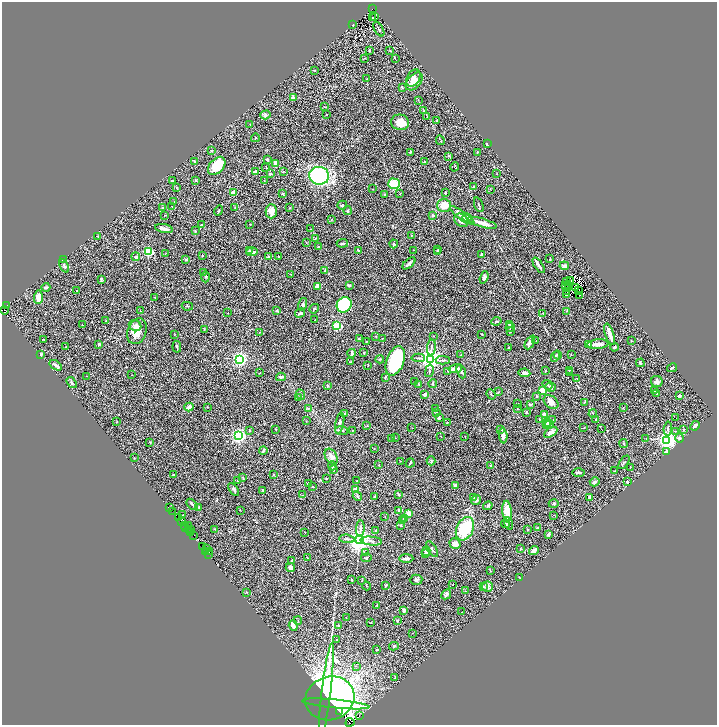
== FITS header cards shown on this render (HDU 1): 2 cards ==
NAXIS1  =                 1430
NAXIS2  =                 1445

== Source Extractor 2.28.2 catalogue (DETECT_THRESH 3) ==
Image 1430 x 1445 px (HDU 1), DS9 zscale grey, zoomed out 1/2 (1 PNG px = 2 x 2 image px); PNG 719 x 727 px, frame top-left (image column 2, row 1445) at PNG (2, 2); each listed source drawn as its Kron ellipse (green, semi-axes under 4 px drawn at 4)
Background 0.394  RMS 0.017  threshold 0.0504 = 3 sigma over >= 5 px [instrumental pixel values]
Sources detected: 460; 60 cannot appear on this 1/2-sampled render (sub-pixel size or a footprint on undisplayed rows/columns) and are neither listed nor drawn; the other 400 listed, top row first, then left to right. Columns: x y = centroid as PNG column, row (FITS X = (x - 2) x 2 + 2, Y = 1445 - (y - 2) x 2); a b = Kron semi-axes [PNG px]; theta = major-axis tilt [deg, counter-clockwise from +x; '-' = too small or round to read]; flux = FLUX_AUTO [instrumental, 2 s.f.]
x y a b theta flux
372 9 2 1 - 2.7
374 17 2 1 - 2.6
372 18 3 1 - 2
353 25 2 1 - 1.9
379 29 8 2 -58 3.1
370 50 3 2 - 2.4
390 50 2 2 - 1.7
365 58 3 2 - 1.7
395 59 4 2 - 1.7
315 70 3 2 - 1.8
413 78 9 6 59 19
367 79 3 2 - 1.5
414 81 10 6 48 24
402 88 2 2 - 5.3
293 98 2 2 - 11
418 101 2 1 - 1
324 107 2 2 - 1.2
423 111 3 2 - 1.2
265 115 5 4 - 5.1
326 115 2 1 - 1.4
427 117 2 2 - 1.1
436 121 3 2 - 2.8
400 122 9 7 -11 44
250 125 3 2 - 1.2
255 138 4 2 - 2.6
440 140 5 2 - 2.2
487 144 2 2 - 9.2
211 150 2 2 - 3.7
410 152 3 2 - 3.4
477 152 2 2 - 2.6
449 156 4 2 - 3.2
267 159 3 2 - 4.5
195 161 3 2 - 5.1
425 161 4 3 - 3
275 164 4 3 - 28
217 166 10 7 47 78
455 167 5 2 - 1.6
266 168 2 2 - 1.2
256 171 3 2 - 7.4
283 171 2 2 - 8.3
271 174 4 2 - 3.9
497 174 2 1 - 0.88
319 176 10 9 - 370
196 180 3 3 - 2.6
172 181 2 2 - 3
264 181 2 1 - 0.83
394 184 6 5 - 87
473 187 2 2 - 6.4
176 188 2 2 - 1.3
372 189 2 2 - 0.9
490 189 3 2 - 1
446 192 3 2 - 1.8
234 193 3 3 - 20
283 194 3 2 - 4
400 194 2 2 - 1.2
385 195 2 2 - 4.2
174 202 3 2 - 2.5
342 205 5 4 - 5.1
444 205 7 6 - 40
479 205 8 2 -70 4.9
172 206 2 1 - 1.4
163 208 3 2 - 2.1
235 208 3 2 - 1.4
289 208 3 2 - 1.7
218 211 5 3 - 3.2
271 211 7 5 90 27
347 211 4 2 - 3.8
165 215 3 2 - 1.2
433 215 3 3 - 5
462 216 15 4 -35 33
467 218 4 4 - 9.1
331 220 3 2 - 1.3
461 220 7 6 - 13
482 223 15 3 -16 30
250 224 2 1 - 1.3
201 225 3 2 - 4.1
164 229 9 3 -10 17
311 229 2 2 - 1.8
195 231 3 2 - 2
411 235 3 2 - 1.9
98 236 3 2 - 2.7
315 238 3 3 - 2.2
306 242 3 2 - 1.8
342 243 5 3 - 3.9
394 244 4 3 - 3.3
319 247 3 2 - 7.9
358 250 3 2 - 2.4
414 250 2 2 - 1.2
438 250 3 2 - 3
249 251 3 3 - 3.7
437 251 3 3 - 2.6
148 252 3 3 - 280
252 252 6 4 3 11
165 253 3 1 - 1
481 254 3 2 - 5.7
202 256 2 2 - 2.6
268 256 3 3 - 2
279 256 2 2 - 2.7
136 257 4 4 - 6.1
64 259 3 2 - 11
550 259 2 2 - 2.6
186 260 2 2 - 13
409 263 8 2 41 8.3
539 265 9 2 -55 11
64 266 7 3 -64 6.4
564 266 5 3 - 12
325 271 3 2 - 3
203 273 2 2 - 1.1
290 274 3 2 - 1.3
205 277 5 3 - 3.6
484 277 6 4 71 8.8
101 279 4 2 - 4.2
570 280 2 1 - 0.48
567 281 2 1 - 0.72
349 285 3 3 - 5
566 285 3 1 - 1.5
318 286 4 3 - 24
569 286 2 1 - 0.19
46 287 4 3 - 5.4
568 288 3 1 - 0.93
576 288 2 1 - 1.2
578 290 3 1 - 1.5
77 291 2 2 - 5.7
566 291 2 1 - 0.75
567 294 3 1 - 2.2
580 295 2 1 - 3.4
38 297 7 4 88 28
155 297 3 2 - 1.3
303 304 6 3 73 5.1
7 305 2 2 - 19
344 305 8 7 - 320
187 306 5 2 - 2.7
314 309 5 2 - 3.2
4 310 4 1 - 21
140 311 3 3 - 1.9
277 311 3 3 - 2.4
567 311 3 2 - 1.4
228 313 2 2 - 1.6
300 313 5 3 - 7.3
543 313 3 2 - 1.3
315 320 2 1 - 2
106 321 3 3 - 2.5
496 321 5 3 - 3.9
510 324 2 2 - 41
82 325 2 2 - 1.5
135 326 6 5 - 9.4
337 326 3 3 - 320
510 327 5 3 - 4.5
204 329 2 2 - 1.2
137 331 13 9 70 39
510 331 3 2 - 2.1
260 332 2 1 - 1.4
175 334 3 2 - 1.6
482 334 3 2 - 2
610 334 11 3 -72 32
376 336 2 2 - 3.8
433 336 2 2 - 1.1
382 338 2 1 - 1
44 339 3 2 - 1.9
359 339 3 2 - 2.1
536 340 2 2 - 1.3
366 341 2 2 - 1.4
631 341 2 2 - 1.8
530 342 7 4 62 8.4
99 344 3 3 - 5.3
588 344 3 2 - 1.6
598 344 10 5 5 15
66 346 2 1 - 0.89
177 347 6 3 -82 4.2
431 347 8 2 84 4.9
509 347 2 2 - 2.5
614 347 4 3 - 4.2
352 353 4 3 - 6.9
364 353 3 3 - 2.7
41 354 2 2 - 5.4
461 355 2 2 - 2.8
558 355 4 3 - 5
571 355 2 2 - 1.1
555 356 5 4 - 5.6
418 358 6 2 -4 4
240 359 3 3 - 1100
380 359 4 3 - 2.8
430 359 4 4 - 2800
443 360 7 2 -2 4.7
395 361 15 8 69 250
350 362 3 2 - 2.3
640 363 4 2 - 4.2
56 365 7 3 -34 6.9
368 365 4 1 - 1.1
672 368 5 3 - 4.1
455 369 7 3 7 44
569 370 3 2 - 1.3
429 371 6 3 78 4.3
448 371 4 3 - 3.8
461 371 7 3 -68 6.6
545 371 2 2 - 2.1
570 372 3 2 - 2.1
259 373 2 2 - 1.3
524 373 6 4 -9 10
132 375 2 2 - 0.91
87 376 2 1 - 1.7
281 377 5 2 - 9.4
385 377 3 3 - 3.7
577 378 2 2 - 2.6
414 381 2 1 - 0.93
72 382 6 4 -54 4.5
657 382 6 5 - 9.8
419 384 3 2 - 2.1
433 384 4 3 - 2.6
328 385 3 2 - 3.4
548 385 5 3 - 4.8
551 387 5 4 - 8.8
543 390 3 3 - 150
654 391 2 2 - 8.4
498 392 3 2 - 1.5
657 393 3 3 - 2.8
425 394 2 2 - 37
491 394 5 2 - 2.5
301 395 5 3 - 5.6
537 396 3 2 - 2.2
679 396 2 2 - 17
299 397 4 3 - 3
551 402 8 5 -38 19
584 402 3 3 - 2.6
517 403 3 2 - 1.1
530 404 4 2 - 4
189 407 4 3 - 14
207 407 2 2 - 1.2
623 407 3 2 - 1.3
435 408 2 2 - 2
517 408 2 1 - 0.99
308 409 4 3 - 2.8
436 412 3 2 - 1.8
527 412 4 2 - 2.2
345 414 4 2 - 6.7
544 414 2 2 - 20
593 414 4 2 - 1.8
439 418 3 3 - 3.8
676 418 2 1 - 3.2
539 419 3 2 - 2
553 420 2 2 - 1.5
595 420 3 2 - 1.9
306 421 2 2 - 1.2
117 422 2 2 - 1.8
447 422 2 2 - 1.3
547 422 3 3 - 4.5
340 423 10 4 78 11
546 425 4 2 - 3.2
549 425 4 3 - 6.8
367 426 2 2 - 1.6
695 426 5 2 - 8.3
412 428 2 1 - 0.93
584 428 2 1 - 1
275 429 2 2 - 1.4
501 429 3 2 - 1.9
601 429 2 1 - 1
668 429 7 3 83 5
684 429 3 2 - 2.1
249 431 3 2 - 2.2
342 431 6 4 -6 6.8
352 431 2 1 - 0.71
676 431 3 2 - 2
551 432 7 3 33 22
239 436 3 3 - 930
441 436 2 1 - 1.5
465 436 2 1 - 0.97
503 436 8 4 -85 12
395 438 2 2 - 1.3
679 438 4 3 - 7.6
392 439 2 2 - 1.1
646 439 3 2 - 1.5
667 440 3 3 - 2000
150 442 3 2 - 1.5
624 444 4 3 - 2.5
374 449 2 2 - 1.3
263 450 4 2 - 8.3
666 452 4 3 - 3.9
331 457 8 5 -58 12
134 458 2 1 - 0.84
400 461 3 2 - 1.1
431 461 4 3 - 3.1
624 462 8 3 56 3.9
410 463 4 3 - 4.2
379 465 2 2 - 1.1
332 466 4 3 - 7.8
491 466 3 3 - 5
630 467 3 2 - 2
334 470 2 2 - 1.9
615 471 4 2 - 1.9
578 473 6 2 1 9.2
173 475 2 2 - 4.2
274 475 2 2 - 1.3
243 478 3 2 - 1.9
326 478 2 2 - 3.1
238 481 3 2 - 4.3
357 481 2 2 - 1.7
595 482 5 3 - 10
627 482 3 2 - 2.6
308 484 3 3 - 4
455 485 3 3 - 3.8
313 487 2 2 - 2
234 489 7 4 -57 6.8
356 489 2 2 - 91
263 490 2 2 - 16
303 495 2 2 - 1.2
399 495 3 3 - 2.8
357 496 5 3 - 3.6
375 496 3 2 - 7.2
589 497 3 2 - 13
474 498 3 2 - 2.1
476 500 5 4 - 9.2
192 504 6 3 -42 4.9
554 504 5 3 - 2.2
488 506 5 3 - 6.3
199 507 3 2 - 5.2
169 508 2 1 - 42
240 510 2 2 - 1.3
398 510 3 3 - 4.2
173 511 3 1 - 190
507 512 11 4 -85 54
408 513 3 3 - 20
183 515 3 2 - 1.4
554 515 2 2 - 1.2
385 516 3 2 - 1.1
178 517 3 1 - 43
404 519 3 3 - 6.8
181 521 3 1 - 17
403 521 3 2 - 2.8
508 523 6 3 -72 4.1
505 524 4 3 - 6.8
401 525 2 2 - 3.2
184 526 2 2 - 5.8
188 526 3 1 - 20
186 528 2 1 - 43
360 528 8 3 85 6.3
537 528 2 2 - 2.7
188 529 2 2 - 14
215 529 2 2 - 1.6
465 529 12 8 64 150
528 529 3 2 - 1.8
190 530 2 1 - 2.7
376 530 3 2 - 2.1
305 532 2 2 - 1.3
190 533 2 1 - 110
548 534 4 3 - 7.6
194 535 4 2 - 90
347 539 8 3 -6 6.1
359 540 4 4 - 3800
371 541 11 3 -6 10
455 544 6 5 - 18
202 547 2 1 - 140
206 549 2 1 - 18
432 549 9 3 -57 5.2
520 549 3 2 - 1.6
534 550 5 3 - 11
426 551 4 3 - 9.4
206 552 2 2 - 130
209 552 2 1 - 10
366 553 3 2 - 2.3
208 554 2 2 - 14
425 554 3 2 - 5.5
307 558 3 2 - 1.3
366 558 5 3 - 5.5
406 558 7 3 2 11
292 560 3 2 - 3.3
290 568 5 4 - 10
490 571 3 2 - 1.5
520 578 3 2 - 1.5
351 580 3 2 - 3.1
362 580 3 2 - 1.5
416 580 6 5 - 6.6
453 585 2 2 - 1
367 586 4 2 - 1.4
385 586 4 2 - 4.4
484 586 3 3 - 2.8
487 587 5 5 - 11
466 591 3 2 - 1.1
246 592 3 2 - 2.1
446 594 5 3 - 5
377 605 4 3 - 2.1
404 610 3 3 - 11
462 612 2 1 - 2
346 618 2 2 - 1.1
298 620 4 2 - 2.5
397 621 3 3 - 2.7
371 623 3 2 - 1
293 625 5 3 - 16
338 625 3 3 - 3.3
412 633 2 2 - 1.3
337 639 2 2 - 2.1
394 646 5 3 - 3.2
377 649 2 2 - 7.2
356 666 2 2 - 1.9
395 678 3 2 - 1.1
326 692 49 4 83 400
330 698 25 22 19 1600
336 704 34 3 -6 410
340 712 2 1 - 78
360 716 2 1 - 10
350 722 4 2 - 580
At the frame edge (FLAGS 8, measured only in part): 2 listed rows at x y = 4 310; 350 722
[60 sub-pixel or undisplayed-footprint detections neither listed nor drawn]